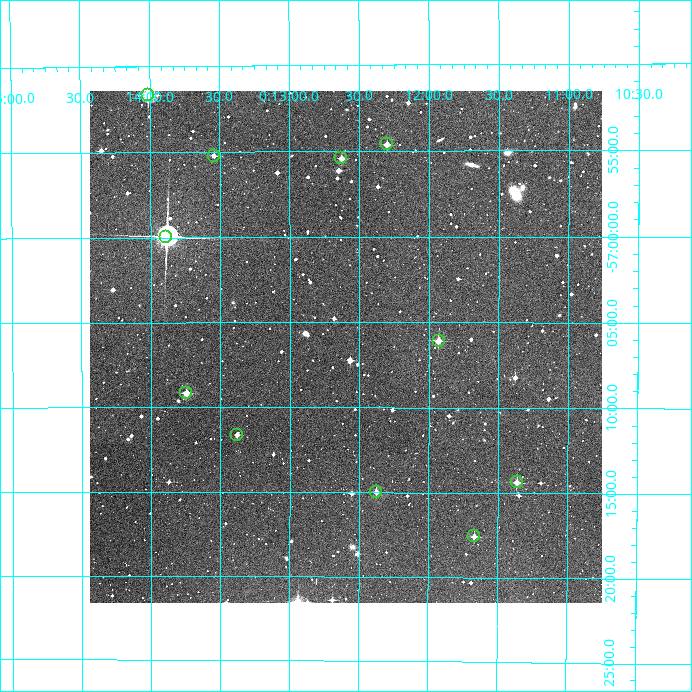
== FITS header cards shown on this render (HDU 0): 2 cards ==
NAXIS1  =                  512
NAXIS2  =                  512

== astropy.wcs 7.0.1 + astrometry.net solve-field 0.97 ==
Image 512 x 512 px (HDU 0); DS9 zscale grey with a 90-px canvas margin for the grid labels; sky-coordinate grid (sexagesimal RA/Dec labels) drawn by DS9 from the SOLVED WCS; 11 Tycho-2 reference stars matched to detected sources circled (green)
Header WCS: RA---TAN/DEC--TAN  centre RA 00:12:36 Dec -57:06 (3.15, -57.11 deg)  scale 3.52 arcsec/px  FOV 30.0' x 30.0'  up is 0 deg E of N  parity normal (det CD < 0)
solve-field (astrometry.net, Tycho-2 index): VERIFIED the header's WCS against the Tycho-2 star catalogue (verified at 2 index scales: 8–11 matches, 0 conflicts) and refined it, rather than solving blind
Solved WCS: RA---TAN-SIP/DEC--TAN-SIP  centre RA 00:12:36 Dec -57:06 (3.15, -57.11 deg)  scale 3.52 arcsec/px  FOV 30.0' x 30.0'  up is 0 deg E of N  parity normal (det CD < 0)
The solver's refit moves the header's centre by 1.1 arcsec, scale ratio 0.9999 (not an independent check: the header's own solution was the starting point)
Tycho-2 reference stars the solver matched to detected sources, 11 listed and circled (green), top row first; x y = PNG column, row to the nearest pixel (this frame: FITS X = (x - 90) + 1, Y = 512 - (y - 91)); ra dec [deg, ICRS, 3 dp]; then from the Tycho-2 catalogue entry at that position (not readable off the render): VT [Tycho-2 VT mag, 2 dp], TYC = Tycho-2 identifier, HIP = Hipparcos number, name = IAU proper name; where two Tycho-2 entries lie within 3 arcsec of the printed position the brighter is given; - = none
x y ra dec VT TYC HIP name
148 95 3.502 -56.861 9.84 8467-17-1 - -
387 144 3.075 -56.910 11.69 8467-181-1 - -
214 156 3.385 -56.921 12.81 8467-212-1 - -
341 158 3.157 -56.924 11.90 8467-208-1 - -
166 237 3.471 -57.000 7.21 8467-54-1 1114 -
439 341 2.982 -57.102 11.11 8467-155-1 - -
186 393 3.436 -57.153 11.40 8467-356-1 - -
237 435 3.344 -57.194 12.18 8467-402-1 - -
517 482 2.841 -57.240 11.72 8467-331-1 - -
376 492 3.094 -57.250 11.41 8467-377-1 - -
474 536 2.917 -57.293 11.78 8467-325-1 - -